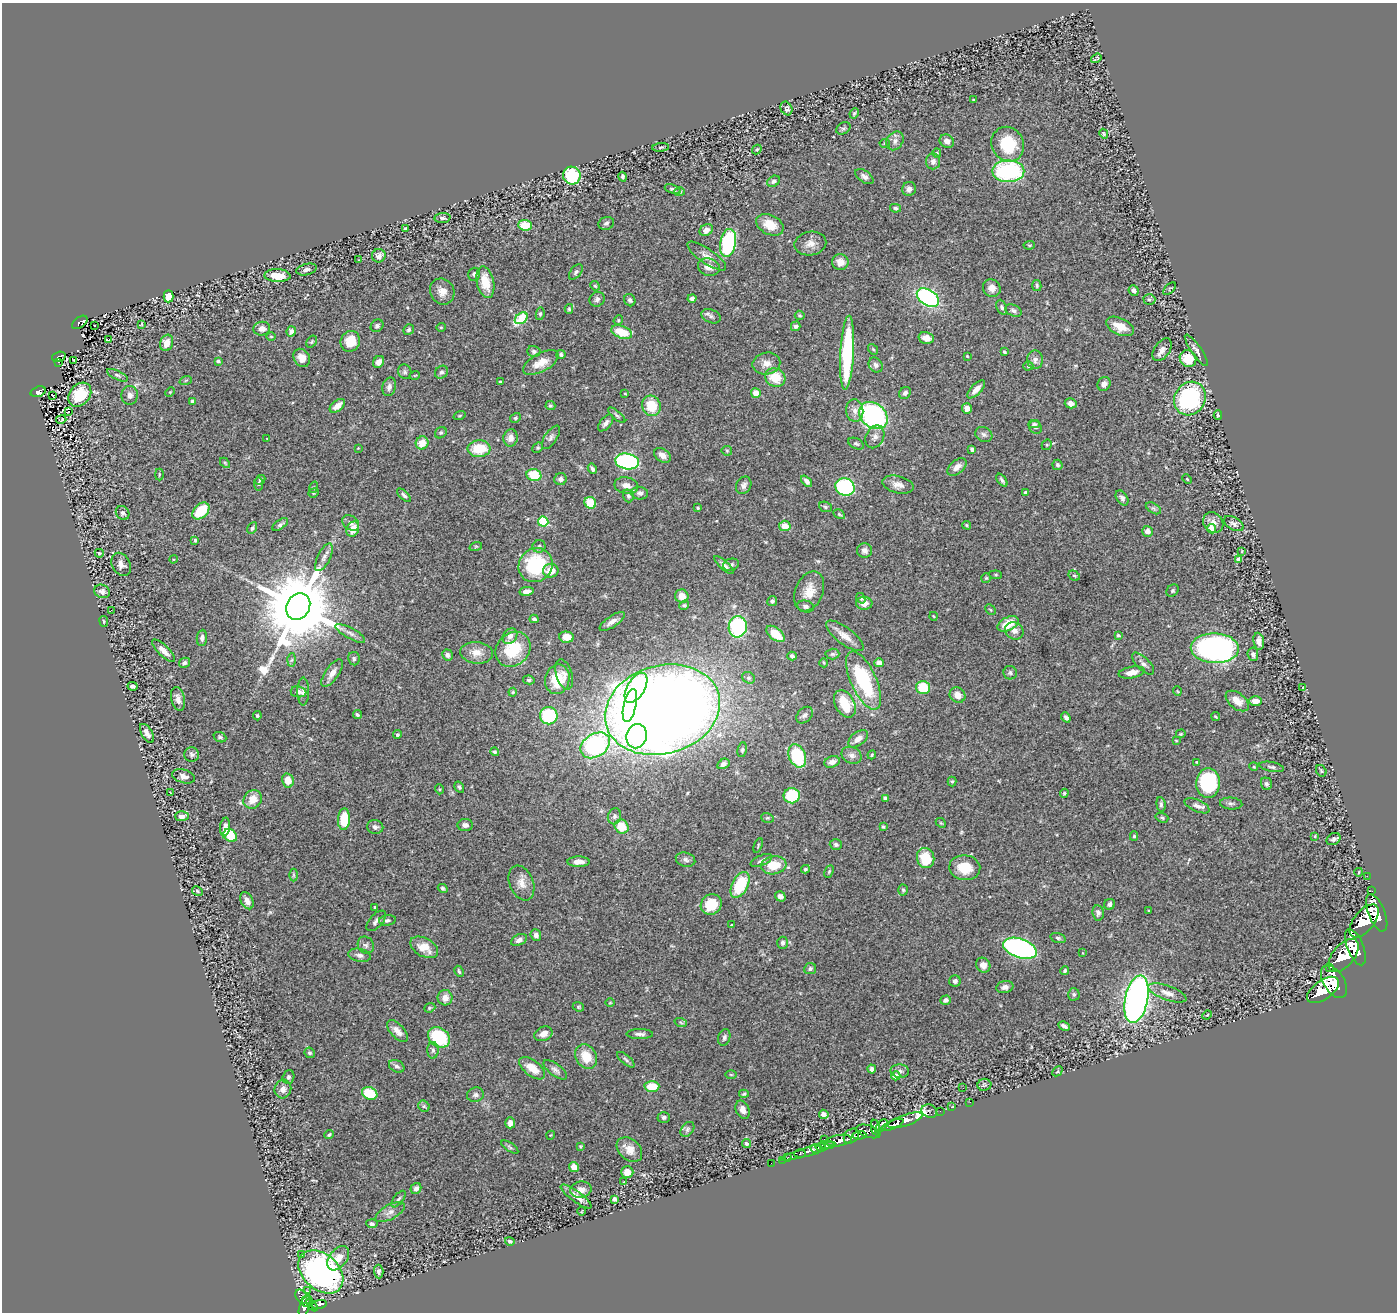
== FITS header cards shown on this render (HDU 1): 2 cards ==
NAXIS1  =                 1395
NAXIS2  =                 1310

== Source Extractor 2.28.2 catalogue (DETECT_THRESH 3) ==
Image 1395 x 1310 px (HDU 1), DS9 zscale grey, 1 PNG px = 1 image px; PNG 1399 x 1314 px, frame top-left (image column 1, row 1310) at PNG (2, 3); each listed source drawn as its Kron ellipse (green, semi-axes under 4 px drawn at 4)
Background 1.22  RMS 0.046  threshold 0.138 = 3 sigma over >= 5 px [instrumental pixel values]
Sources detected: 472; all 472 listed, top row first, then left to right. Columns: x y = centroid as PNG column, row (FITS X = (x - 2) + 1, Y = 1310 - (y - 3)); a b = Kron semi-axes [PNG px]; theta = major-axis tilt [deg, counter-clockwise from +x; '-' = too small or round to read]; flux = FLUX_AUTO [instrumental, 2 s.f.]
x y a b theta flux
1096 58 5 3 - 4
974 100 4 3 - 2.4
786 108 7 5 -60 8.1
854 113 5 3 - 4.2
843 128 7 5 31 6
1104 134 5 3 - 3.8
895 141 10 8 55 14
947 141 7 6 - 14
885 143 5 4 - 3.9
1008 144 18 16 -59 120
661 147 8 3 6 4.5
757 150 5 4 - 4.3
937 153 5 4 - 4
933 161 8 7 - 14
1008 171 16 11 0 340
572 176 9 8 - 170
864 176 10 5 -35 12
623 177 5 3 - 6.9
774 181 7 5 31 9.1
673 189 8 4 -22 7.4
909 189 7 6 - 15
680 192 5 4 - 4.6
895 208 5 4 - 6.3
442 218 8 5 5 9.5
606 223 8 6 19 8.5
525 225 7 5 -4 64
770 225 14 9 -25 53
405 228 3 3 - 4.5
706 230 7 5 31 21
728 243 14 8 79 300
810 244 16 11 11 28
1029 245 5 4 - 3.6
379 256 7 6 - 15
707 256 23 7 -35 25
359 260 4 3 - 3.7
840 262 8 8 - 22
709 267 11 8 -16 24
306 269 10 5 14 11
576 272 9 5 51 7.1
474 274 7 6 - 7.5
277 276 13 6 -2 49
485 282 16 8 -77 69
1037 285 5 4 - 5.3
595 286 5 4 - 4
992 288 9 8 - 21
1170 289 8 4 46 3.4
1134 290 5 5 - 9.2
442 291 13 12 - 27
168 296 6 5 - 62
692 298 4 4 - 8.2
928 298 12 7 -33 470
597 299 8 7 - 9.3
630 300 6 5 - 7
1149 300 6 5 - 5.3
1002 307 8 5 -67 6.8
569 309 5 4 - 4.2
1013 311 8 5 -23 9.8
540 314 6 4 80 5.1
800 315 5 4 - 4.3
711 316 10 6 -24 9.6
521 318 7 5 37 170
618 320 5 4 - 3.8
80 322 9 5 36 150
142 324 4 3 - 3.1
95 326 3 2 - 7.8
377 326 7 5 43 7
796 326 5 4 - 8
1120 326 15 8 -24 44
441 327 4 4 - 3.6
262 329 8 7 - 19
409 330 5 5 - 6.1
291 331 5 4 - 13
622 332 11 6 -20 76
271 336 5 3 - 2.7
926 338 8 5 -14 25
108 340 4 2 - 4.2
350 341 11 9 64 61
312 342 6 4 56 4.2
167 343 8 6 72 34
873 349 6 4 -52 4
1162 350 13 7 55 16
1196 350 19 5 -55 14
534 351 6 5 - 8.3
1004 352 4 2 - 4.1
847 353 37 6 87 330
561 354 4 4 - 6
967 356 3 2 - 2.2
59 357 7 5 16 130
302 358 9 7 -56 31
1188 359 9 8 - 74
74 360 3 2 - 6.8
1035 360 9 8 - 13
218 361 4 3 - 6.7
58 362 3 2 - 18
379 362 6 5 - 16
541 363 19 9 28 44
766 363 14 11 12 25
876 365 8 6 -52 11
1028 366 5 4 - 4.3
405 372 7 6 - 6.6
441 372 7 6 - 7.6
117 375 11 4 -25 6.6
415 375 5 3 - 2.4
775 378 10 9 - 71
186 380 6 4 19 4.7
500 382 3 3 - 5.7
1104 384 7 6 - 16
389 387 9 6 75 13
976 389 11 5 46 22
38 392 8 5 20 160
170 392 5 3 - 3.1
625 393 3 2 - 2.3
756 393 5 5 - 35
905 393 6 5 - 8.5
53 395 2 2 - 6
80 395 13 10 50 91
130 395 9 8 - 15
1190 398 17 15 59 410
193 401 4 3 - 6.2
1071 403 6 5 - 13
337 406 9 5 39 29
550 406 5 4 - 5
651 406 10 9 - 77
967 408 5 5 - 19
68 411 4 3 - 47
855 411 11 8 -83 20
617 415 11 4 -41 6.4
873 415 15 12 -37 500
1218 415 4 3 - 4.5
460 416 6 3 19 2.8
515 418 5 4 - 4.7
61 419 5 2 - 2.2
606 423 10 5 50 12
1034 424 6 3 3 4.5
1035 427 7 6 - 6.4
441 433 6 5 - 4.9
984 434 9 7 -29 9.7
551 437 13 6 56 11
875 437 12 9 64 17
510 438 8 7 - 20
267 439 3 2 - 1.9
422 443 7 6 - 45
856 444 8 5 -28 6.4
1047 445 5 4 - 3.8
358 448 2 2 - 1.6
538 448 5 4 - 4.1
479 449 11 8 3 89
972 449 4 3 - 9.9
727 451 5 5 - 3.8
663 455 9 6 -35 18
627 461 12 8 -10 550
225 463 6 3 -46 3.6
1057 465 5 5 - 5.6
957 467 11 6 41 20
592 469 5 3 - 7.3
159 474 6 3 89 2.9
534 475 7 6 - 82
561 479 6 6 - 12
1187 479 5 3 - 2.7
260 480 5 4 - 5.3
1002 480 7 4 -54 7.4
807 481 7 4 -47 12
258 484 6 4 -84 5
744 485 9 7 59 12
898 485 16 8 -14 22
626 486 12 8 -12 22
314 487 6 4 72 3.9
845 487 10 8 -19 360
1026 492 3 3 - 5.5
314 493 5 4 - 4.1
640 493 8 6 -6 11
404 495 8 4 -45 7.1
628 496 6 5 - 7.4
1122 498 8 5 -57 10
590 503 6 5 - 68
825 507 6 5 - 4.9
698 508 3 3 - 4
1153 508 8 5 -30 7.7
201 511 10 6 45 100
123 513 7 6 - 11
839 514 6 4 -30 4.2
543 522 5 5 - 160
1213 522 11 9 -48 21
351 523 9 6 -37 13
280 524 9 4 36 7.9
1234 524 11 6 -30 12
967 525 4 3 - 3.5
785 526 6 5 - 37
252 528 6 4 62 6.3
353 529 8 6 64 39
1212 529 5 4 - 49
1147 531 5 5 - 19
195 540 4 3 - 4.1
476 546 6 4 18 3.6
539 546 6 6 - 7.3
865 550 8 7 - 12
1242 551 3 2 - 2
99 553 4 4 - 5
324 557 15 6 64 17
173 559 4 3 - 3
1239 560 4 4 - 25
121 564 12 9 -63 19
536 565 18 16 47 250
724 565 12 4 -42 12
731 565 8 6 19 8
551 571 8 7 - 40
996 575 6 4 -6 4.3
1074 576 6 4 -31 4.6
986 578 5 5 - 3.7
102 591 8 6 -22 13
527 591 7 4 9 16
809 591 21 13 67 51
1172 591 7 5 46 5.6
682 596 7 6 - 28
861 598 5 4 - 3.9
772 601 5 4 - 6.1
864 603 8 6 -2 25
684 605 5 4 - 3.8
805 606 8 6 -14 9.6
298 607 14 11 62 44000
111 610 3 2 - 7.5
990 610 6 3 -45 3.2
933 616 4 2 - 2.3
534 619 4 4 - 8.1
104 621 5 3 - 3
612 621 14 5 34 18
1008 624 11 6 25 55
738 627 10 9 - 320
1014 631 9 8 - 15
350 633 16 5 -29 15
775 634 11 6 -38 73
1118 635 3 3 - 5.8
510 636 8 6 50 17
845 636 22 8 -37 31
567 637 7 5 -3 38
202 638 8 5 84 9.4
1259 641 8 5 -80 18
1215 648 24 15 -2 980
513 649 19 16 43 120
163 651 15 5 -45 22
477 653 16 11 -6 33
832 654 7 5 1 6
1253 654 7 5 -84 8.9
447 655 6 5 - 11
792 656 5 4 - 8.2
354 659 7 6 - 6.2
292 660 6 4 87 5.4
184 663 6 4 28 6.8
824 663 4 3 - 2.6
879 663 4 4 - 28
1143 664 14 6 -44 12
1132 672 13 5 10 24
332 673 16 6 55 24
1010 673 7 6 - 6.8
564 675 16 8 -73 20
749 678 7 5 -28 6.8
557 679 15 12 77 86
529 680 6 4 -11 4.9
863 680 31 12 -65 260
132 686 5 4 - 8.5
1303 687 4 3 - 2.6
636 688 17 8 59 220
923 688 7 6 - 100
303 691 14 6 90 12
1177 691 5 3 - 2.3
299 692 8 5 -7 9.1
513 692 4 4 - 3.6
957 695 8 7 - 27
178 699 12 6 -77 17
1237 701 13 8 -38 35
1255 701 6 4 2 26
845 704 15 9 -61 94
630 705 17 6 76 190
662 710 58 44 16 6500
357 715 4 4 - 5.8
804 715 9 7 45 10
257 716 4 4 - 4.2
549 716 9 8 - 180
1066 717 5 4 - 8
1216 717 4 2 - 3.1
147 733 11 5 -59 16
1181 734 5 3 - 3.2
397 735 4 4 - 4.5
636 736 12 10 78 230
220 737 7 5 -23 6.2
858 739 11 6 37 23
1176 740 3 2 - 1.8
595 745 16 11 33 570
742 750 7 5 80 5.8
495 752 4 4 - 5.7
192 754 7 7 - 8.2
852 755 10 8 -24 15
872 755 4 4 - 3.6
797 756 12 8 -66 180
832 762 8 5 17 18
1196 762 4 3 - 2.7
723 764 6 4 30 11
1254 767 4 3 - 2.7
1272 767 12 4 -10 8
1321 771 6 5 - 4.8
184 776 12 6 -16 16
288 780 7 6 - 36
952 781 5 4 - 3.7
1208 783 15 12 87 300
1266 784 6 5 - 7.3
459 787 6 4 -59 6.5
439 789 5 3 - 3
170 793 3 2 - 2.2
1064 793 4 3 - 3.5
792 796 8 7 - 150
885 798 4 3 - 6.1
253 799 10 8 48 39
1231 803 11 6 -5 9.4
1161 804 7 4 -84 6.6
1197 806 13 6 -24 15
182 816 7 5 1 16
614 816 8 6 74 11
767 818 6 5 - 4.7
1162 818 6 4 -18 5.1
344 819 11 6 87 95
941 823 5 4 - 3.4
465 825 8 6 1 11
225 827 9 5 83 18
375 827 8 7 - 10
622 827 7 6 - 64
883 827 3 3 - 3.7
230 835 7 5 -43 100
1134 836 5 4 - 4.5
1315 836 4 3 - 2.8
1334 839 7 5 30 8
836 844 6 5 - 7.4
758 845 8 3 70 3.6
926 858 10 8 -74 94
685 860 10 7 -16 12
761 860 11 5 22 9.6
578 862 11 5 1 22
774 865 13 9 9 64
965 868 15 12 -8 68
805 869 4 4 - 5.1
829 871 6 4 63 4.3
1359 872 4 2 - 2.4
293 875 6 4 -90 4.4
1367 876 2 2 - 14
521 883 18 12 -67 31
740 885 14 8 63 120
443 888 5 4 - 5.3
903 890 5 4 - 4.8
197 891 6 4 -30 4.6
1372 891 2 2 - 16
780 896 5 5 - 10
247 901 9 6 -61 17
711 904 11 10 - 76
1110 904 6 5 - 10
375 907 3 3 - 3.9
1149 910 3 2 - 2.3
1098 913 7 5 -80 8.6
1377 913 20 8 -68 8000
387 920 8 5 7 7.7
376 921 12 6 48 12
1364 921 19 10 52 9300
731 925 2 2 - 2.4
536 935 6 5 - 12
1058 938 8 5 -16 5.9
519 940 8 5 26 12
783 943 6 5 - 8.3
366 945 9 7 -55 10
424 947 15 9 -29 44
1355 947 19 8 -68 9200
1020 948 17 9 -19 730
1083 953 3 2 - 1.8
359 955 11 6 -11 13
1344 955 20 10 50 10000
983 965 8 7 - 19
1329 968 4 3 - 2800
810 969 6 5 - 6.4
1065 970 4 3 - 4.8
459 971 6 3 -65 5.1
955 981 5 5 - 7.5
1334 982 18 10 -58 12000
1005 987 8 6 13 12
1323 990 18 9 35 11000
1167 993 20 7 -20 30
1074 994 6 5 - 6.1
445 998 7 7 - 25
1136 999 24 11 78 1600
946 1000 5 4 - 10
610 1003 5 3 - 2.5
578 1007 6 4 -22 4
430 1008 6 4 21 4.2
1207 1015 5 3 - 2.4
681 1023 6 4 -21 4.7
1064 1026 6 3 -28 10
397 1031 13 6 -47 23
543 1034 9 7 24 19
640 1034 13 5 0 12
439 1037 12 9 -38 190
724 1037 8 6 74 8.3
433 1050 8 5 -89 7.7
310 1053 5 5 - 6.1
586 1057 13 10 -61 62
626 1060 10 4 -40 7.6
397 1066 8 6 -26 9.1
532 1068 15 8 -38 48
872 1069 4 4 - 8.4
555 1070 14 6 -37 12
900 1071 9 6 -4 11
1057 1071 6 3 44 3.4
731 1075 6 3 -1 3.3
896 1076 4 4 - 20
288 1077 7 5 71 8.3
984 1085 7 6 - 5.7
652 1086 7 5 1 70
963 1088 3 2 - 3.2
283 1089 9 8 - 21
370 1093 8 6 -21 100
744 1094 5 4 - 4.4
475 1095 8 7 - 10
970 1102 2 2 - 14
424 1106 6 5 - 5.3
951 1107 3 2 - 25
743 1110 9 6 -66 18
929 1111 8 6 -19 260
940 1111 2 2 - 20
824 1114 5 4 - 13
664 1117 6 5 - 8.7
905 1120 18 5 18 3000
510 1123 5 5 - 14
892 1125 12 4 22 3200
881 1126 8 4 50 780
875 1127 8 4 -80 790
687 1129 8 6 52 7.2
868 1131 12 6 -17 1300
329 1135 5 3 - 4.4
551 1135 4 3 - 2.3
859 1135 7 4 6 810
851 1136 8 6 46 1900
824 1139 3 2 - 39
839 1141 13 5 8 5800
747 1144 4 4 - 5.9
827 1145 7 3 -6 1700
580 1146 4 3 - 2.9
510 1147 10 4 -34 6
821 1147 5 3 - 1600
629 1149 14 10 -42 38
816 1149 6 3 -28 1300
808 1151 28 4 17 770
800 1153 5 3 - 370
787 1158 2 2 - 20
782 1160 2 2 - 18
771 1163 2 2 - 14
574 1167 5 4 - 25
627 1172 6 6 - 28
624 1182 3 2 - 6.4
416 1188 6 5 - 13
581 1190 10 8 9 21
576 1196 19 5 -36 26
398 1199 10 5 52 7.5
615 1199 4 4 - 8.6
582 1211 4 2 - 2.5
390 1212 16 7 29 19
372 1224 5 4 - 7.6
510 1241 5 4 - 6.1
301 1255 4 3 - 6.3
338 1258 14 8 52 34
379 1271 7 4 -86 7.1
321 1272 25 18 -42 1100
308 1291 2 2 - 14
303 1298 10 6 -48 690
307 1299 5 3 - 370
319 1304 7 4 15 260
312 1305 7 3 -52 360
304 1307 11 5 72 1100